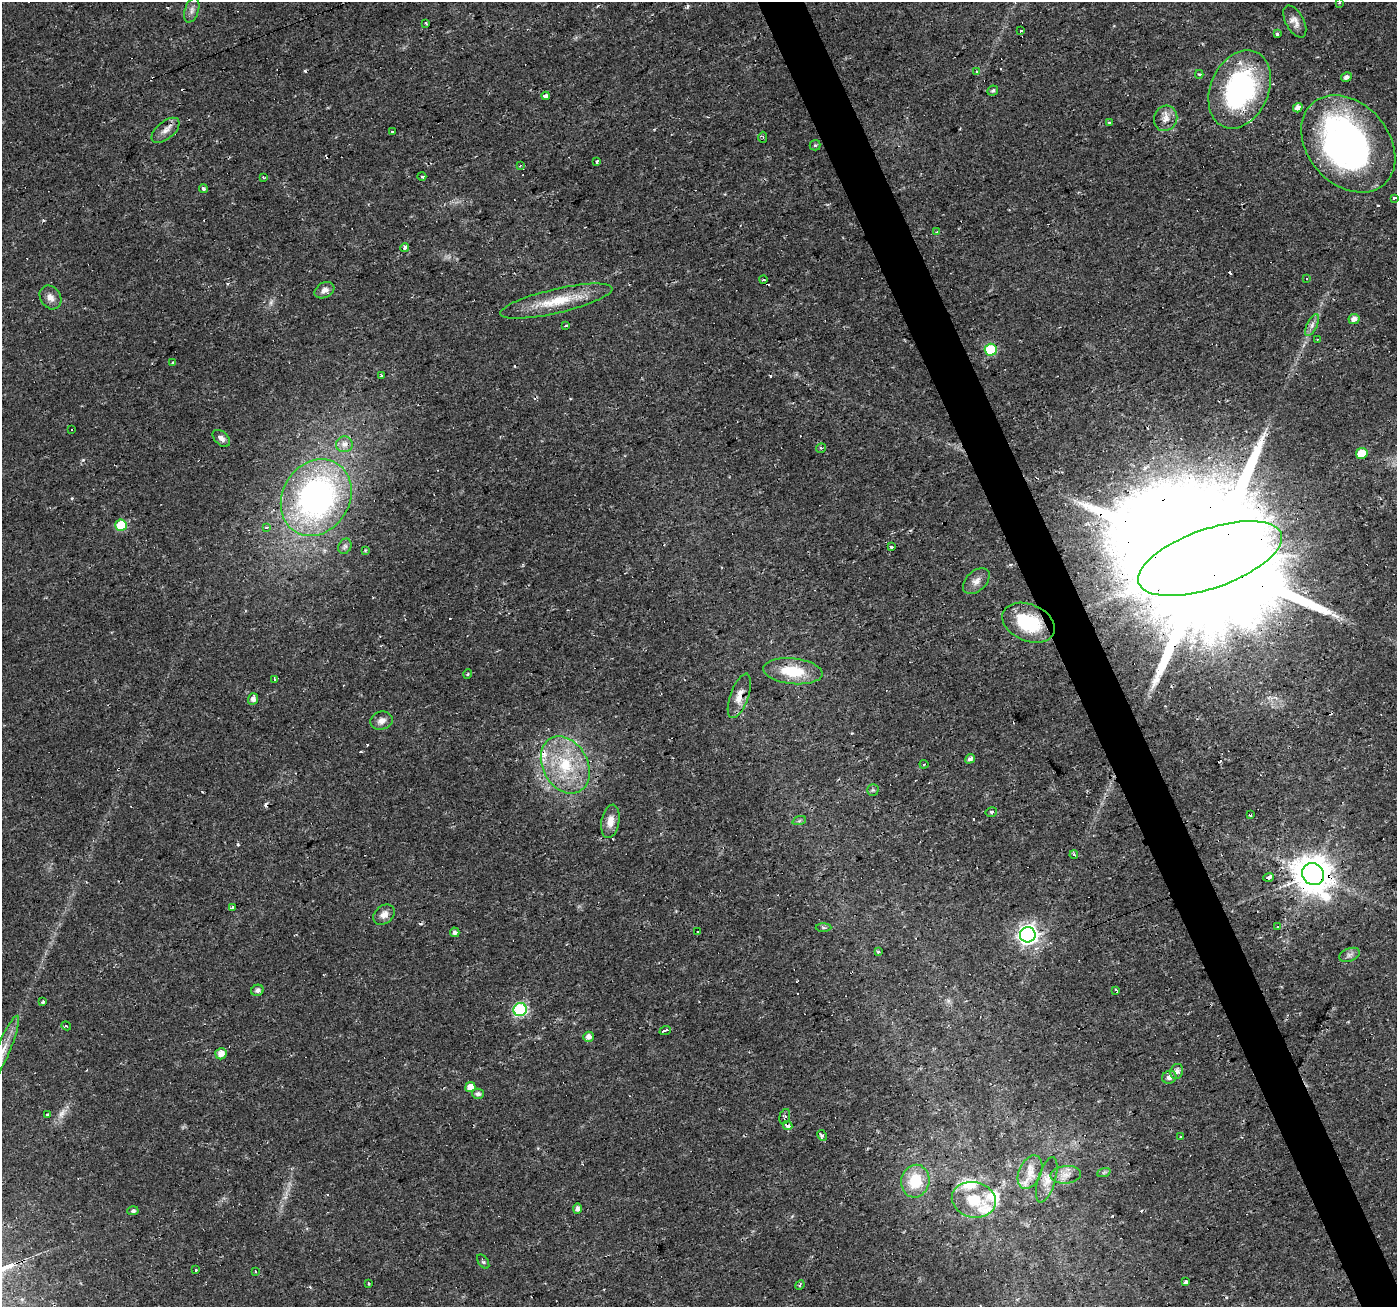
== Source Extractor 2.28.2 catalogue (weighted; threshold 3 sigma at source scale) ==
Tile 6 of 4 x 4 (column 2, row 2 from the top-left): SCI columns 1397-2791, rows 2742-4046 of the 5582 x 5430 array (HDU 1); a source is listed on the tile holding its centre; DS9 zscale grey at full resolution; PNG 1399 x 1309 px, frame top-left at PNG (2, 2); each listed source drawn as its Kron ellipse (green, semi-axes under 4 px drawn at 4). Shown black and unused: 3% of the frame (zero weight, under 2 of 3 exposures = <1% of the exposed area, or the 3 px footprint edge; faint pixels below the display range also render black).
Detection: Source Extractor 2.28.2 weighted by HDU 2 'WHT'; one run over the whole footprint, this tile lists its part. Background 0.0171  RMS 0.0023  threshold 0.0102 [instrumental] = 3 sigma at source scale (4.5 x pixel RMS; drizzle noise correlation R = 1.50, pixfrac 1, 0.0396/0.0396 arcsec/px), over >= 5 px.
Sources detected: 150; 1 too faint to see at this stretch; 1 inside a brighter object's white glare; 31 cosmic-ray / hot-pixel residue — neither listed nor drawn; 5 inside a brighter listed object's ellipse — not listed separately; the other 112 listed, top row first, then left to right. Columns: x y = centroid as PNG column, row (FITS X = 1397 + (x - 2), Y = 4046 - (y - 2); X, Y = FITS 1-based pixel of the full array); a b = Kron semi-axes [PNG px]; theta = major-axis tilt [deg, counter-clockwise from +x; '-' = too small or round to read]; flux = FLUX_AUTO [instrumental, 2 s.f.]
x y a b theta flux
1339 3 3 2 - 0.21
192 10 13 7 71 1
1295 21 17 9 -61 1.6
426 23 3 3 - 0.33
1021 30 4 2 - 0.22
1277 34 4 3 - 0.45
976 72 3 3 - 1.3
1199 74 4 4 - 0.41
1346 77 5 4 - 0.95
1240 89 41 29 66 36
993 91 5 5 - 0.46
546 96 4 4 - 1.6
1298 108 5 4 - 1.4
1166 118 13 11 65 1.9
1109 123 3 3 - 0.79
166 130 16 8 39 1.7
392 131 3 3 - 0.66
763 137 5 3 - 0.35
1348 144 54 40 -48 74
815 145 5 5 - 0.32
597 161 4 3 - 0.39
520 166 4 3 - 0.19
422 176 4 3 - 0.64
263 177 4 2 - 0.22
203 189 5 3 - 0.49
1395 198 4 3 - 1.8
937 232 3 2 - 0.4
405 247 4 3 - 0.8
1307 278 3 3 - 0.98
763 280 4 2 - 0.28
324 290 10 7 30 1.3
50 297 13 10 -55 1.6
556 301 57 12 13 8.5
1354 319 5 5 - 1.4
1312 325 12 5 64 1
566 326 3 3 - 1.3
1318 339 3 2 - 0.29
991 350 6 6 - 15
173 362 3 3 - 0.6
381 375 3 3 - 0.43
72 430 3 3 - 0.93
221 438 10 6 -43 0.96
344 444 8 8 - 1.5
821 448 5 4 - 0.36
1362 453 5 5 - 4.7
316 498 40 33 59 64
121 525 6 5 - 11
267 528 4 3 - 0.6
345 546 8 6 63 0.59
891 547 3 3 - 3.7
365 550 3 3 - 0.31
1210 558 75 29 19 23000
976 581 16 10 43 1.7
1028 623 27 18 -23 12
793 671 30 13 -6 8.3
468 674 5 3 - 0.21
275 679 3 3 - 12
739 696 23 9 70 2.5
253 699 5 5 - 0.97
382 721 11 9 16 1.4
970 759 5 4 - 0.83
924 764 4 4 - 0.26
565 765 30 22 -61 13
873 790 6 6 - 0.4
991 812 6 4 14 0.4
1251 815 3 3 - 0.3
610 821 17 9 79 2.2
799 821 7 4 19 0.43
1074 855 4 3 - 0.54
1313 874 11 10 - 550
1268 877 5 3 - 2.4
232 908 3 3 - 1.8
384 915 12 9 38 1.5
1277 926 3 3 - 0.39
823 928 8 4 -1 0.38
455 932 5 4 - 0.75
697 932 3 3 - 1.2
1028 935 8 7 - 110
878 952 3 3 - 0.82
1349 955 11 6 21 0.81
257 990 6 5 - 0.8
1116 990 4 3 - 1.5
43 1002 3 3 - 0.63
520 1010 6 6 - 33
66 1026 5 3 - 0.43
665 1030 6 3 20 2.5
588 1037 5 5 - 1.3
3 1051 38 7 67 4
221 1054 6 5 - 1.9
1177 1072 8 6 69 1.1
1169 1077 7 6 - 1.2
470 1087 5 5 - 2.6
478 1094 6 5 - 0.93
48 1115 3 3 - 0.35
785 1117 8 5 74 0.51
787 1126 5 4 - 2.3
822 1135 5 4 - 0.86
1180 1137 4 2 - 0.19
1030 1172 18 11 66 3.1
1104 1172 7 4 19 0.4
1066 1175 15 8 6 1.9
1047 1180 23 8 73 2.3
915 1181 16 14 77 6.7
974 1200 22 17 -13 7.1
577 1209 5 4 - 0.87
133 1211 5 4 - 0.56
483 1262 8 4 -54 0.41
196 1270 3 3 - 0.32
256 1271 3 3 - 0.34
1186 1282 4 3 - 1.4
369 1283 3 2 - 0.29
800 1285 5 3 - 0.3
Overlapping masked pixels (flux is a lower limit): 6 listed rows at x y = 991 350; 1210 558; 1028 623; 739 696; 1313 874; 787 1126
Isophote crosses this tile's border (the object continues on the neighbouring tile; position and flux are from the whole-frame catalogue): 2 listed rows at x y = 1395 198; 3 1051
Unlisted compact peaks at least as high as the median listed source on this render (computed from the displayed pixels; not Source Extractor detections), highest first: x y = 83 460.